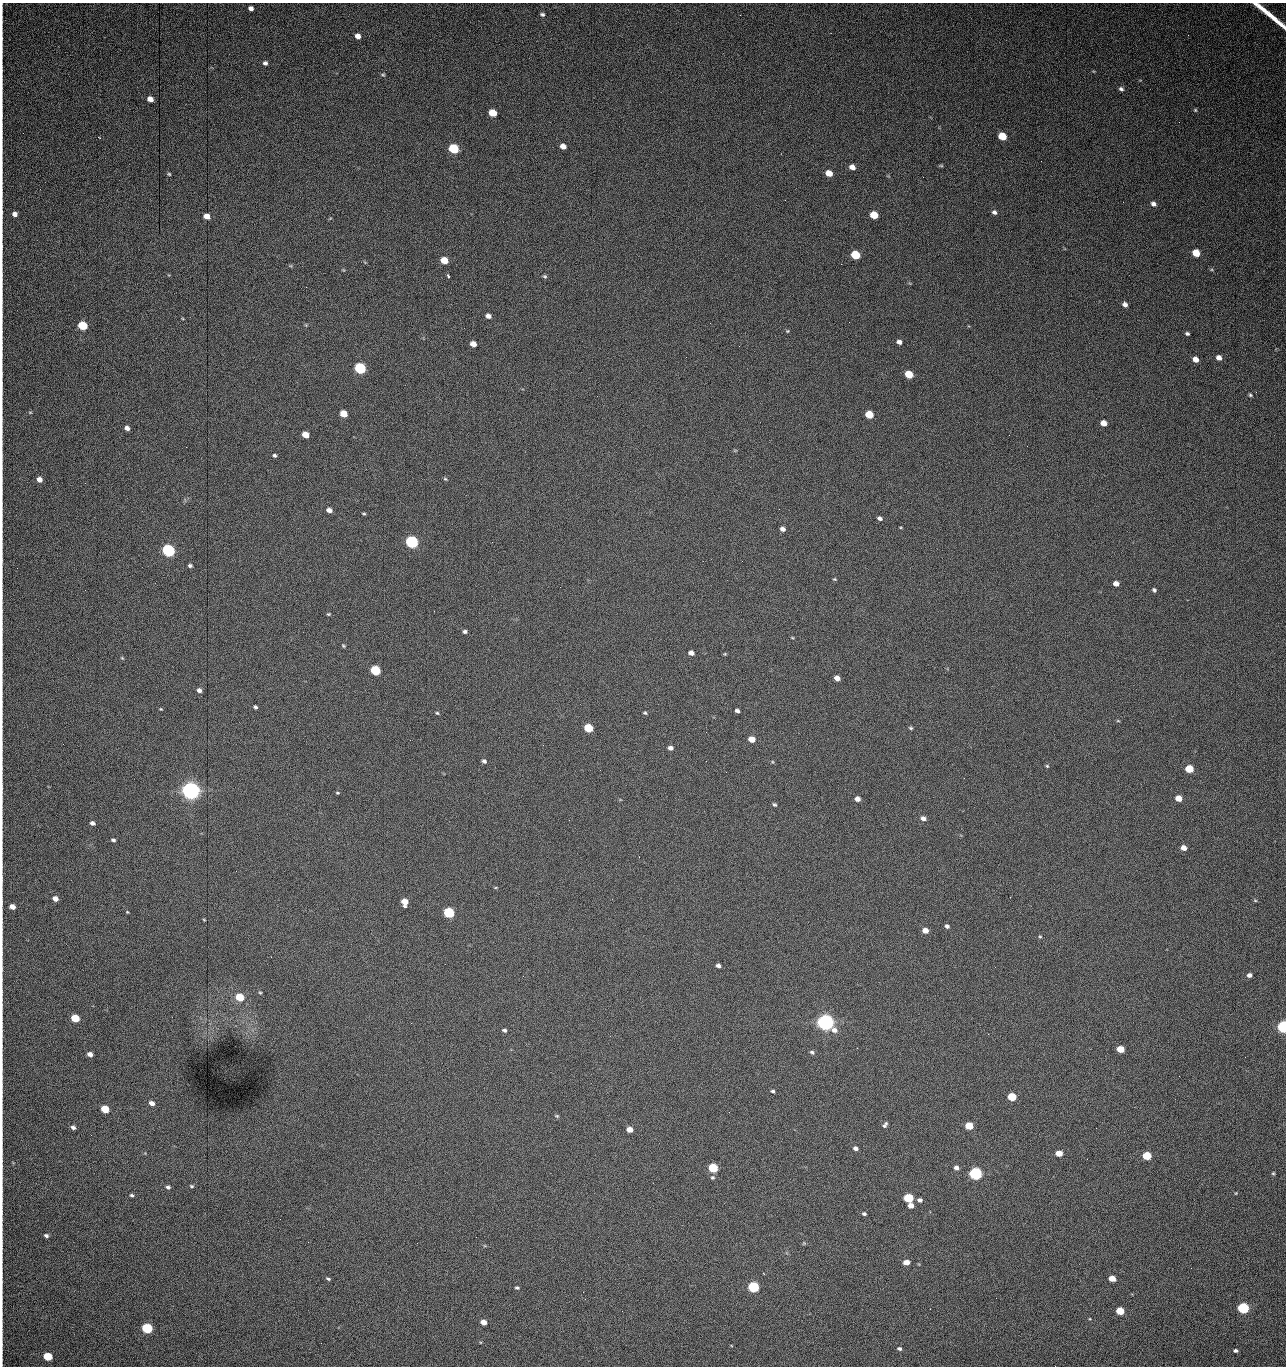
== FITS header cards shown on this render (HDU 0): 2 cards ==
NAXIS1  =                 1284 /fastest changing axis
NAXIS2  =                 1364 /next to fastest changing axis

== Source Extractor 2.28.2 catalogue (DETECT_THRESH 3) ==
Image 1284 x 1364 px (HDU 0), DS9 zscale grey, 1 PNG px = 1 image px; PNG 1288 x 1368 px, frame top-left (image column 1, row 1364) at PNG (2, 3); no overlay
Background 873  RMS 30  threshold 89.2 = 3 sigma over >= 5 px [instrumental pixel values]
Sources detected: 181; all 181 listed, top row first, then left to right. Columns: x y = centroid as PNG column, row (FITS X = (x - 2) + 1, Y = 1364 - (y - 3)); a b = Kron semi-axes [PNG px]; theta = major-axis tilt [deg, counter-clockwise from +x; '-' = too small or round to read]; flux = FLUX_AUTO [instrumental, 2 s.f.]
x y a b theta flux
251 8 5 4 - 7.7e+03
542 14 5 4 - 4.0e+03
1270 16 39 4 -39 5.4e+04
1188 35 2 2 - 8.2e+02
358 36 5 5 - 1.3e+04
265 63 6 5 - 5.2e+03
383 75 5 4 - 2.7e+03
1121 89 6 5 - 5.2e+03
150 99 5 4 - 1.5e+04
1195 110 5 5 - 2.5e+03
492 113 6 5 - 4.4e+04
1179 122 2 2 - 7.9e+02
1002 136 6 5 - 6.1e+04
563 146 5 4 - 1.4e+04
454 149 6 5 - 1.6e+05
1041 161 2 2 - 1.1e+03
941 166 6 4 -1 2.2e+03
852 167 5 4 - 1.3e+04
829 173 6 5 - 2.9e+04
169 174 4 4 - 2.3e+03
923 177 2 2 - 1.1e+04
1153 204 6 5 - 7.4e+03
994 212 5 5 - 6.1e+03
15 214 5 4 - 1.1e+04
874 215 6 5 - 5.2e+04
207 216 5 4 - 2.0e+04
1196 253 6 5 - 4.4e+04
855 255 6 5 - 1.0e+05
444 260 6 5 - 4.1e+04
841 264 2 2 - 1.7e+04
343 270 6 3 -33 1.9e+03
1212 270 6 3 -19 2.4e+03
448 276 4 3 - 6.5e+03
545 276 5 4 - 3.1e+03
1125 304 5 4 - 8.2e+03
488 316 5 4 - 9.7e+03
710 323 3 2 - 2.3e+03
83 326 6 5 - 1.0e+05
787 331 5 4 - 2.3e+03
1187 334 5 4 - 3.9e+03
899 342 5 4 - 8.2e+03
473 344 5 5 - 1.6e+04
1219 358 5 4 - 1.1e+04
1196 359 5 4 - 1.6e+04
360 368 6 5 - 3.0e+05
909 374 6 5 - 5.8e+04
1250 395 4 4 - 2.8e+03
30 412 5 3 - 1.9e+03
344 414 6 5 - 3.8e+04
869 414 6 5 - 6.1e+04
1104 423 5 5 - 1.9e+04
127 428 5 4 - 9.1e+03
305 435 5 5 - 2.9e+04
1009 435 3 2 - 2.1e+03
186 447 2 2 - 2.7e+03
735 450 6 3 18 2.2e+03
275 455 4 4 - 3.8e+03
39 479 5 5 - 1.3e+04
445 479 5 4 - 2.4e+03
329 510 5 4 - 1.0e+04
364 514 5 3 - 2.3e+03
880 518 5 4 - 6.1e+03
783 529 5 4 - 8.8e+03
412 542 6 5 - 4.9e+05
492 542 3 2 - 1.8e+03
168 551 6 5 - 5.3e+05
190 566 5 4 - 4.2e+03
834 579 5 4 - 2.1e+03
1116 584 5 4 - 1.3e+04
1154 590 4 4 - 3.8e+03
434 611 2 2 - 9.9e+02
328 614 5 4 - 2.1e+03
465 631 4 4 - 4.6e+03
792 638 5 3 - 1.9e+03
343 646 5 4 - 2.5e+03
691 653 5 4 - 1.1e+04
725 654 4 4 - 2.0e+03
122 658 6 3 -45 2.2e+03
375 670 6 5 - 1.6e+05
837 678 5 4 - 1.5e+04
199 690 5 4 - 7.8e+03
255 707 4 3 - 3.9e+03
161 709 4 3 - 1.8e+03
737 711 5 4 - 6.1e+03
437 713 4 4 - 2.5e+03
645 713 4 3 - 2.7e+03
1118 721 5 3 - 1.9e+03
588 728 6 5 - 9.3e+04
911 728 5 4 - 2.8e+03
752 739 5 5 - 2.8e+04
543 745 3 2 - 2.3e+03
670 748 5 4 - 8.3e+03
484 761 5 5 - 4.8e+03
706 761 2 2 - 8.1e+02
773 762 5 3 - 1.8e+03
1047 766 4 4 - 2.5e+03
1189 769 5 5 - 7.6e+04
726 772 3 2 - 1.8e+03
191 791 7 6 - 1.7e+06
337 793 5 3 - 2.2e+03
1179 798 5 5 - 2.6e+04
857 799 5 4 - 1.1e+04
774 805 5 4 - 3.3e+03
923 818 6 4 -19 8.8e+03
92 823 5 4 - 7.0e+03
113 840 5 3 - 4.0e+03
1184 848 5 4 - 1.6e+04
55 899 5 4 - 1.3e+04
1255 900 6 4 -2 2.1e+03
404 902 6 5 - 2.8e+04
12 907 5 4 - 1.7e+04
127 912 3 3 - 1.8e+03
449 913 6 5 - 2.4e+05
204 920 4 3 - 1.6e+03
947 926 4 4 - 5.9e+03
925 931 5 4 - 1.9e+04
1040 937 5 4 - 2.2e+03
718 966 4 4 - 6.5e+03
1249 975 5 4 - 7.8e+03
523 976 2 2 - 1.6e+03
260 993 4 4 - 2.1e+03
240 997 6 5 - 6.4e+04
75 1018 6 5 - 7.6e+04
825 1022 7 6 - 1.4e+06
411 1023 2 2 - 3.7e+03
1283 1027 5 5 - 5.8e+05
504 1030 5 4 - 4.4e+03
857 1048 2 2 - 1.3e+03
1120 1049 5 4 - 4.9e+04
812 1052 6 4 -23 4.5e+03
90 1054 5 4 - 1.1e+04
1245 1057 2 2 - 1.2e+03
1179 1076 2 2 - 1.8e+03
773 1091 5 4 - 3.6e+03
1012 1097 5 5 - 8.9e+04
152 1103 5 4 - 1.3e+04
105 1109 6 5 - 6.7e+04
557 1116 6 4 5 2.3e+03
885 1125 8 5 54 5.0e+03
969 1126 5 5 - 7.3e+04
73 1127 5 4 - 6.4e+03
630 1129 5 4 - 2.1e+04
91 1135 2 2 - 1.6e+03
855 1148 5 4 - 7.3e+03
1059 1153 5 4 - 3.3e+04
1147 1156 5 5 - 9.9e+04
1087 1159 2 2 - 1.4e+03
713 1168 6 5 - 1.5e+05
956 1168 5 4 - 8.4e+03
975 1173 6 5 - 6.2e+05
1273 1173 4 4 - 2.3e+03
712 1177 6 6 - 4.2e+03
191 1186 5 4 - 3.0e+03
168 1187 5 4 - 4.8e+03
1236 1193 4 3 - 1.6e+03
132 1195 5 4 - 3.7e+03
908 1198 6 5 - 1.5e+05
920 1200 5 4 - 6.5e+03
911 1205 5 4 - 1.7e+04
864 1214 4 4 - 4.3e+03
280 1219 2 2 - 1.4e+03
46 1235 5 4 - 4.8e+03
476 1237 2 2 - 5.8e+03
308 1242 3 2 - 1.5e+03
417 1243 2 2 - 3.6e+03
804 1243 6 4 46 2.2e+03
906 1262 5 4 - 2.0e+04
1112 1278 5 4 - 2.7e+04
328 1279 5 3 - 3.0e+03
753 1287 6 5 - 3.0e+05
517 1288 4 3 - 3.4e+03
996 1298 2 2 - 1.7e+03
1243 1308 5 5 - 3.6e+05
1120 1311 5 5 - 7.8e+04
483 1322 5 4 - 1.9e+04
147 1328 6 5 - 2.4e+05
321 1343 2 2 - 9.7e+02
899 1349 5 4 - 4.5e+03
1235 1351 4 3 - 5.2e+03
48 1356 6 5 - 9.4e+04
1055 1366 2 2 - 1.4e+03
At the frame edge (FLAGS 8, measured only in part): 3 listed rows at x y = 1270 16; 1283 1027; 1055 1366

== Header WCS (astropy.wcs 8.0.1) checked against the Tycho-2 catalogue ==
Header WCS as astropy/WCSLIB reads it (CRVAL/CRPIX/CD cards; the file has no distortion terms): RA---TAN/DEC--TAN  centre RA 15:41:43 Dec +51:58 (235.43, +51.97 deg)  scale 1.26 arcsec/px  FOV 26.9' x 28.5'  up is +93 deg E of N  parity flipped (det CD > 0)
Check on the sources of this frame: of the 60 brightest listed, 11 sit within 2.0 arcsec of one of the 13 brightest Tycho-2 stars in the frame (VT <= 12.29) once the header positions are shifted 0.24 arcsec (0.19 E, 0.14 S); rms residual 0.98 arcsec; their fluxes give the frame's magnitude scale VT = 25.23 - 2.5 log10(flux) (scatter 0.19 mag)
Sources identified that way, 11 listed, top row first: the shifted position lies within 2.0 arcsec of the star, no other Tycho-2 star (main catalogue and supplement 1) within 4.0 arcsec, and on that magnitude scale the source's flux lands within +1.5 / -3 mag of the star's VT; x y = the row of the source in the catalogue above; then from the Tycho-2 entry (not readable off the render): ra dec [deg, ICRS J2000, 3 dp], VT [Tycho-2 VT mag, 2 dp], TYC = Tycho-2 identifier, HIP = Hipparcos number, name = IAU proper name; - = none
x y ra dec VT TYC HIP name
360 368 235.614 +52.064 11.61 3489-1132-1 - -
412 542 235.514 +52.049 11.19 3489-1407-1 - -
168 551 235.515 +52.133 11.12 3489-1380-1 - -
191 791 235.378 +52.130 9.31 3489-1322-1 76850 -
449 913 235.303 +52.042 11.52 3489-958-1 - -
825 1022 235.232 +51.912 9.59 3489-824-1 - -
975 1173 235.143 +51.862 10.97 3489-1016-1 - -
908 1198 235.131 +51.886 12.29 3489-908-1 - -
753 1287 235.084 +51.941 11.45 3489-1346-1 - -
1243 1308 235.062 +51.771 11.53 3489-1453-1 - -
147 1328 235.075 +52.152 11.74 3489-912-1 - -